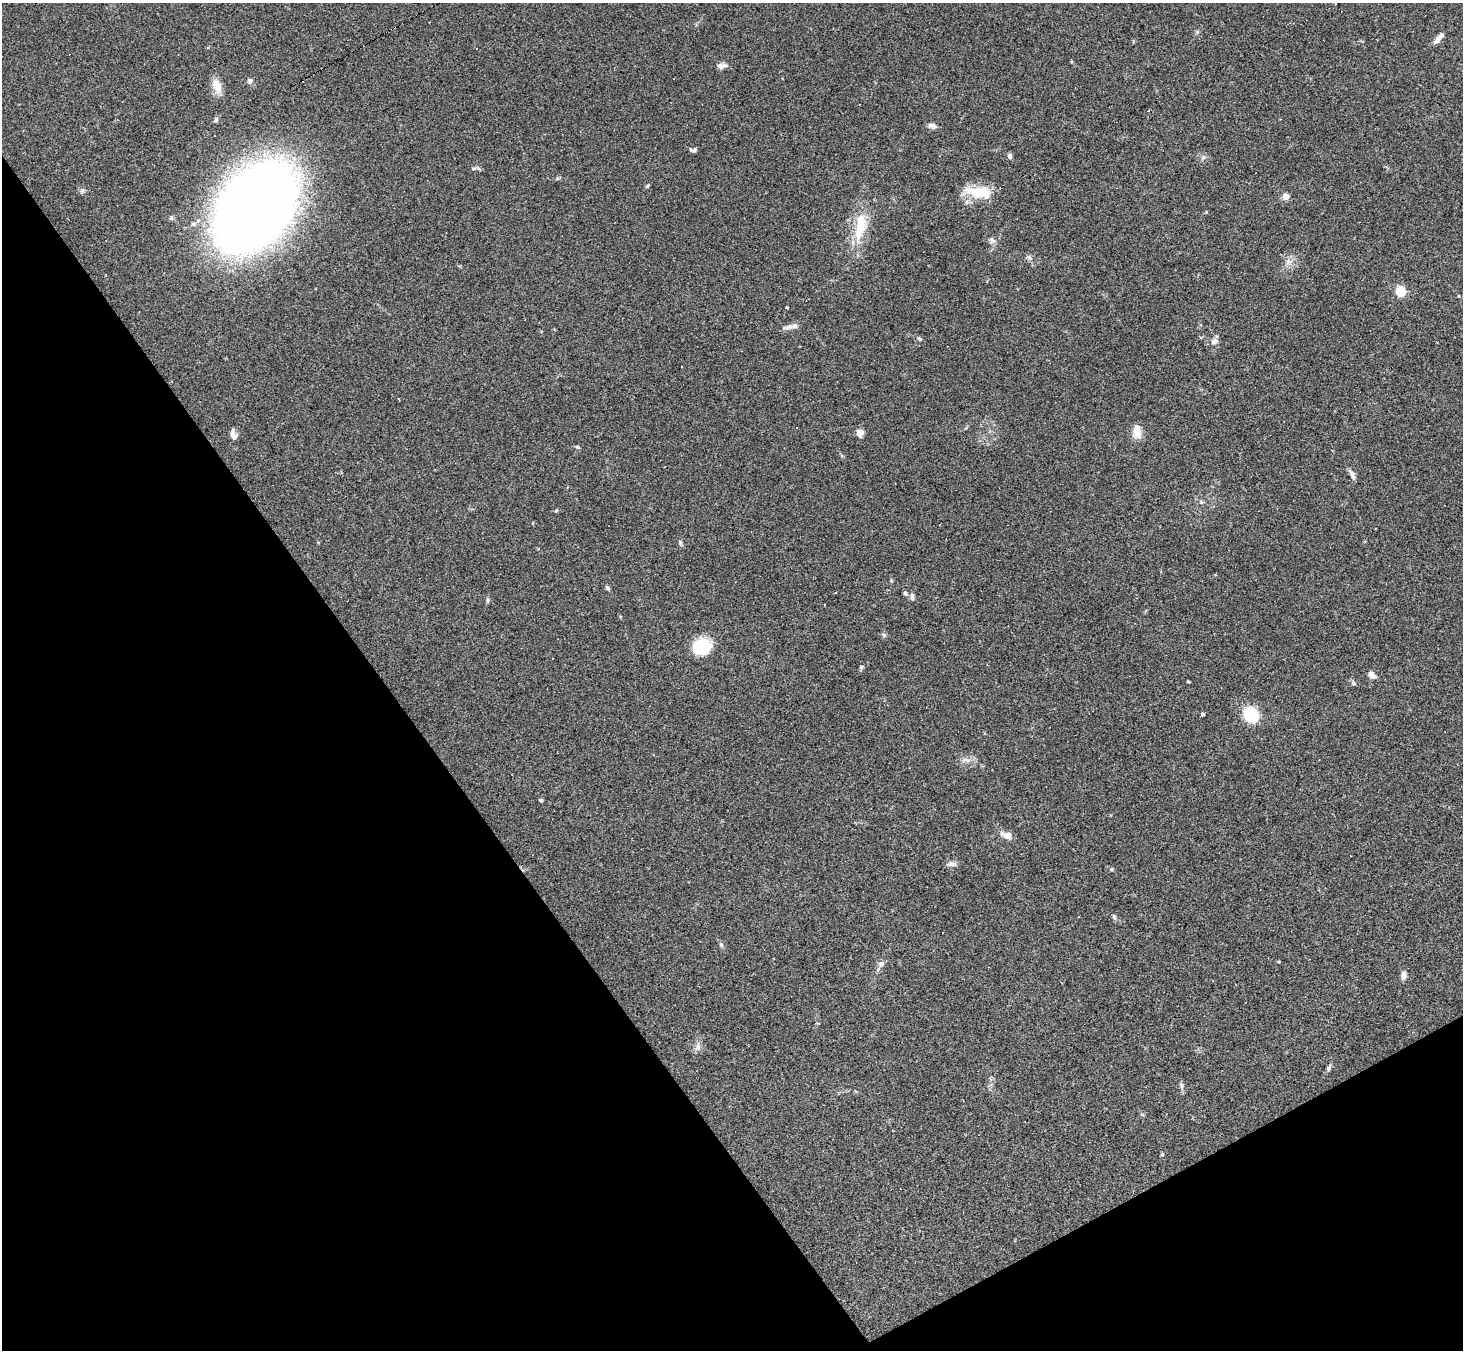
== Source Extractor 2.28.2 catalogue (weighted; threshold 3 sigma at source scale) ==
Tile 14 of 4 x 4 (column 2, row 4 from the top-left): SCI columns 1462-2922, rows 291-1638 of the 5843 x 5835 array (HDU 1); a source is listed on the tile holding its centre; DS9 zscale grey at full resolution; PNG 1465 x 1352 px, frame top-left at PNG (2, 3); no overlay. Shown black and unused: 32% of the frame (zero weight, under 2 of 3 exposures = <1% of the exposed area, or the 3 px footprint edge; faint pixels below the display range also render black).
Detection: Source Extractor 2.28.2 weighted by HDU 2 'WHT'; one run over the whole footprint, this tile lists its part. Background 0.101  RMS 0.0084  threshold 0.0379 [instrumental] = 3 sigma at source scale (4.5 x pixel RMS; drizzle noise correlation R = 1.50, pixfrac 1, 0.05/0.05 arcsec/px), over >= 5 px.
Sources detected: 60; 1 cosmic-ray / hot-pixel residue — not listed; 1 inside a brighter listed object's ellipse — not listed separately; the other 58 listed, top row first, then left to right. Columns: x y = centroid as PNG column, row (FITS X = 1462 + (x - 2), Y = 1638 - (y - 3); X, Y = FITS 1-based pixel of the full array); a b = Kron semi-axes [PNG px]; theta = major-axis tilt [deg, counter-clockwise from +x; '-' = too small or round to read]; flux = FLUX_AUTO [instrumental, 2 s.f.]
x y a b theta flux
1437 40 11 7 47 3.8
722 66 12 6 8 3.9
250 81 8 6 63 2.2
217 86 17 10 -63 9.3
1148 110 3 3 - 1.6
216 120 6 5 - 1.6
932 126 11 6 -11 3.1
695 150 7 6 - 1.9
1010 156 6 5 - 2.3
474 168 6 4 2 1.3
647 186 6 4 44 1
978 192 34 13 -2 23
1285 196 5 4 - 16
255 207 58 39 53 1800
194 224 7 6 - 2.3
860 227 42 13 81 29
992 240 9 6 88 2.5
1029 257 7 5 -20 2
1288 262 10 6 -37 3.7
1401 291 5 5 - 54
1459 296 5 3 - 0.66
787 308 3 3 - 8
787 327 18 5 11 3.8
919 339 6 5 - 1.3
1215 341 9 7 29 3.7
1137 432 18 10 -89 8.5
860 433 9 9 - 4.3
233 434 13 6 -71 4.1
577 447 5 4 - 1.3
1352 474 12 6 -65 3.5
1201 502 6 4 -46 1.2
556 511 6 4 4 0.95
680 543 7 4 -71 1.4
607 588 6 5 - 1.5
905 593 6 5 - 1.7
912 597 8 5 -89 2.9
487 600 8 4 82 1.4
884 635 6 5 - 1.4
702 646 20 17 3 27
861 667 6 4 51 1.3
1371 675 8 5 -46 6.1
1188 682 5 3 - 0.74
1353 683 6 4 -71 1.1
1203 714 3 3 - 1.7
1251 714 14 12 -52 37
966 760 12 3 -5 2.6
541 800 5 4 - 1.2
1007 835 14 7 -18 6.7
952 864 12 6 -1 3.8
1112 869 6 4 -19 1.1
1114 916 6 5 - 1.4
721 945 7 5 -69 1.6
881 964 8 8 - 3.4
1403 975 9 6 85 3.8
698 1046 11 6 -82 3.2
1329 1068 9 5 68 1.9
1182 1086 9 4 -90 1.9
1162 1154 5 4 - 0.84